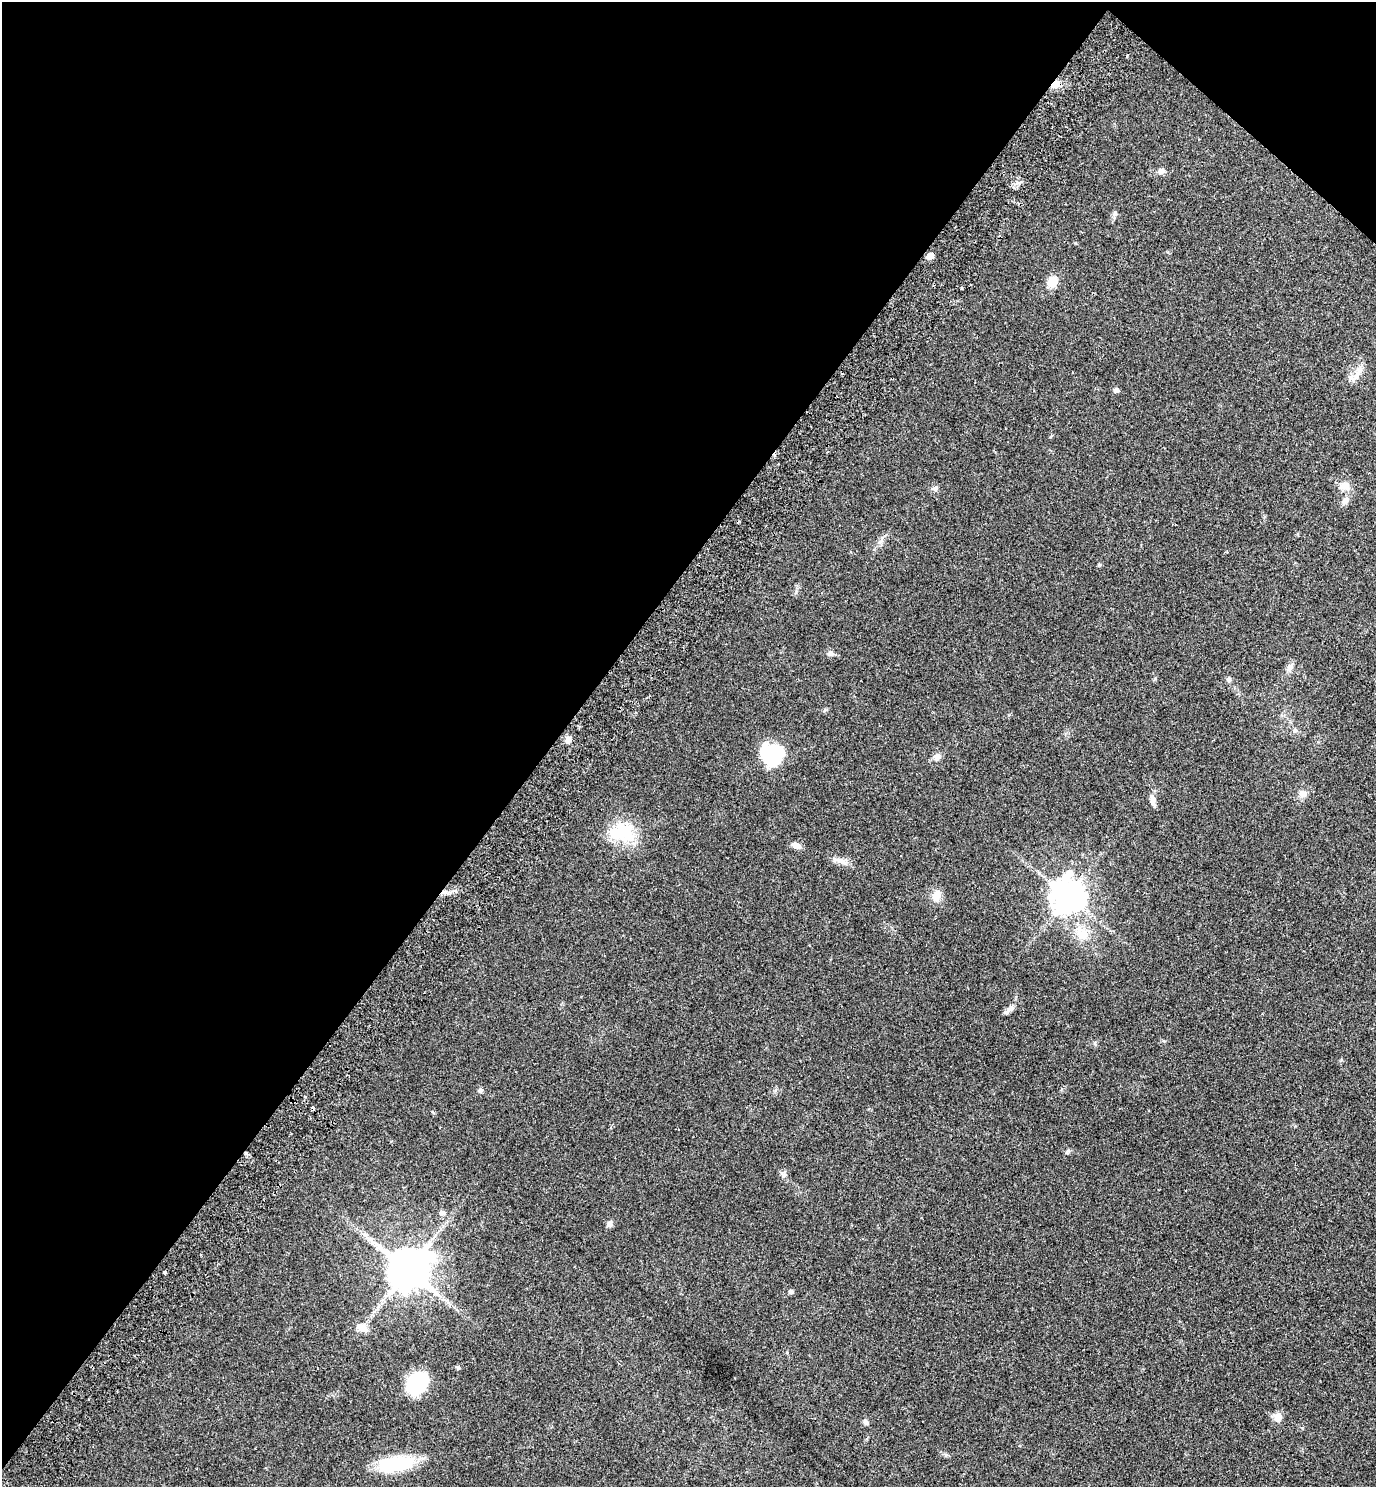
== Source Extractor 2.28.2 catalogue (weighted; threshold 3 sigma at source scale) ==
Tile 2 of 4 x 4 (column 2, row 1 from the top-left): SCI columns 1578-2951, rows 4499-5983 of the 6042 x 6022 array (HDU 1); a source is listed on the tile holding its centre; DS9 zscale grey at full resolution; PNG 1378 x 1489 px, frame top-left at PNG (2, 2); no overlay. Shown black and unused: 42% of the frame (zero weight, under 2 of 3 exposures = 3% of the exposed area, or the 3 px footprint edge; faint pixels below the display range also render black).
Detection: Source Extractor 2.28.2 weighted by HDU 2 'WHT'; one run over the whole footprint, this tile lists its part. Background 0.0878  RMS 0.008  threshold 0.036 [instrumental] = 3 sigma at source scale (4.5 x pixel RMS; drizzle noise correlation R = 1.50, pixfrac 1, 0.05/0.05 arcsec/px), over >= 5 px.
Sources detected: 50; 2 inside a brighter object's white glare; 1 cosmic-ray / hot-pixel residue — not listed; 2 inside a brighter listed object's ellipse — not listed separately; the other 45 listed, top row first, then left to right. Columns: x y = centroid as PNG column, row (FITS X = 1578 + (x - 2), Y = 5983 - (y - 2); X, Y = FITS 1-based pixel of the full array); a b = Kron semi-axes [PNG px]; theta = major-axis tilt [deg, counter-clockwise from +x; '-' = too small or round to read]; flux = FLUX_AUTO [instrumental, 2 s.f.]
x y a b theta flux
1127 56 5 2 - 0.8
1055 84 11 8 42 6.7
1161 171 9 7 14 3.4
1115 214 8 5 69 1.8
930 256 6 5 - 8.6
1052 282 13 10 52 9.9
961 288 3 3 - 0.83
1358 372 18 7 62 6.2
1116 390 5 4 - 3
1344 486 12 9 3 6.8
935 488 7 7 - 2
1345 501 12 8 57 3.9
830 653 8 7 - 2.7
1289 668 13 7 62 3.4
1229 679 7 6 - 1.8
1295 730 6 6 - 1.6
568 740 9 8 - 3.9
771 753 23 17 -81 42
937 757 8 8 - 4
1303 794 9 9 - 4.1
1152 800 17 6 -76 4.5
624 833 29 26 71 31
796 845 13 7 -23 3.9
839 860 11 5 -36 3.5
444 892 7 4 17 2.1
936 896 13 11 52 7
1068 896 10 10 - 1400
1082 933 22 15 -36 15
1011 1008 13 6 22 2.9
480 1090 6 6 - 1.7
313 1108 4 3 - 4.6
784 1175 7 6 - 2.2
442 1213 8 7 - 2.5
609 1223 8 6 76 2.6
368 1238 9 4 -37 2.7
408 1270 12 11 - 2800
164 1272 3 3 - 3.4
791 1292 5 4 - 2.2
362 1328 16 9 -22 6.4
458 1367 5 5 - 1.3
417 1383 23 17 40 44
1278 1417 11 10 - 5.4
865 1422 8 6 -75 2.1
946 1455 7 4 -1 1.3
396 1464 40 16 9 43
Overlapping masked pixels (flux is a lower limit): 3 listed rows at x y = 1055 84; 444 892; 313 1108
Unlisted compact peaks at least as high as the median listed source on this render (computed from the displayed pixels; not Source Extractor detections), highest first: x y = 1099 565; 1068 1151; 1341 1060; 796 592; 1095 1043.